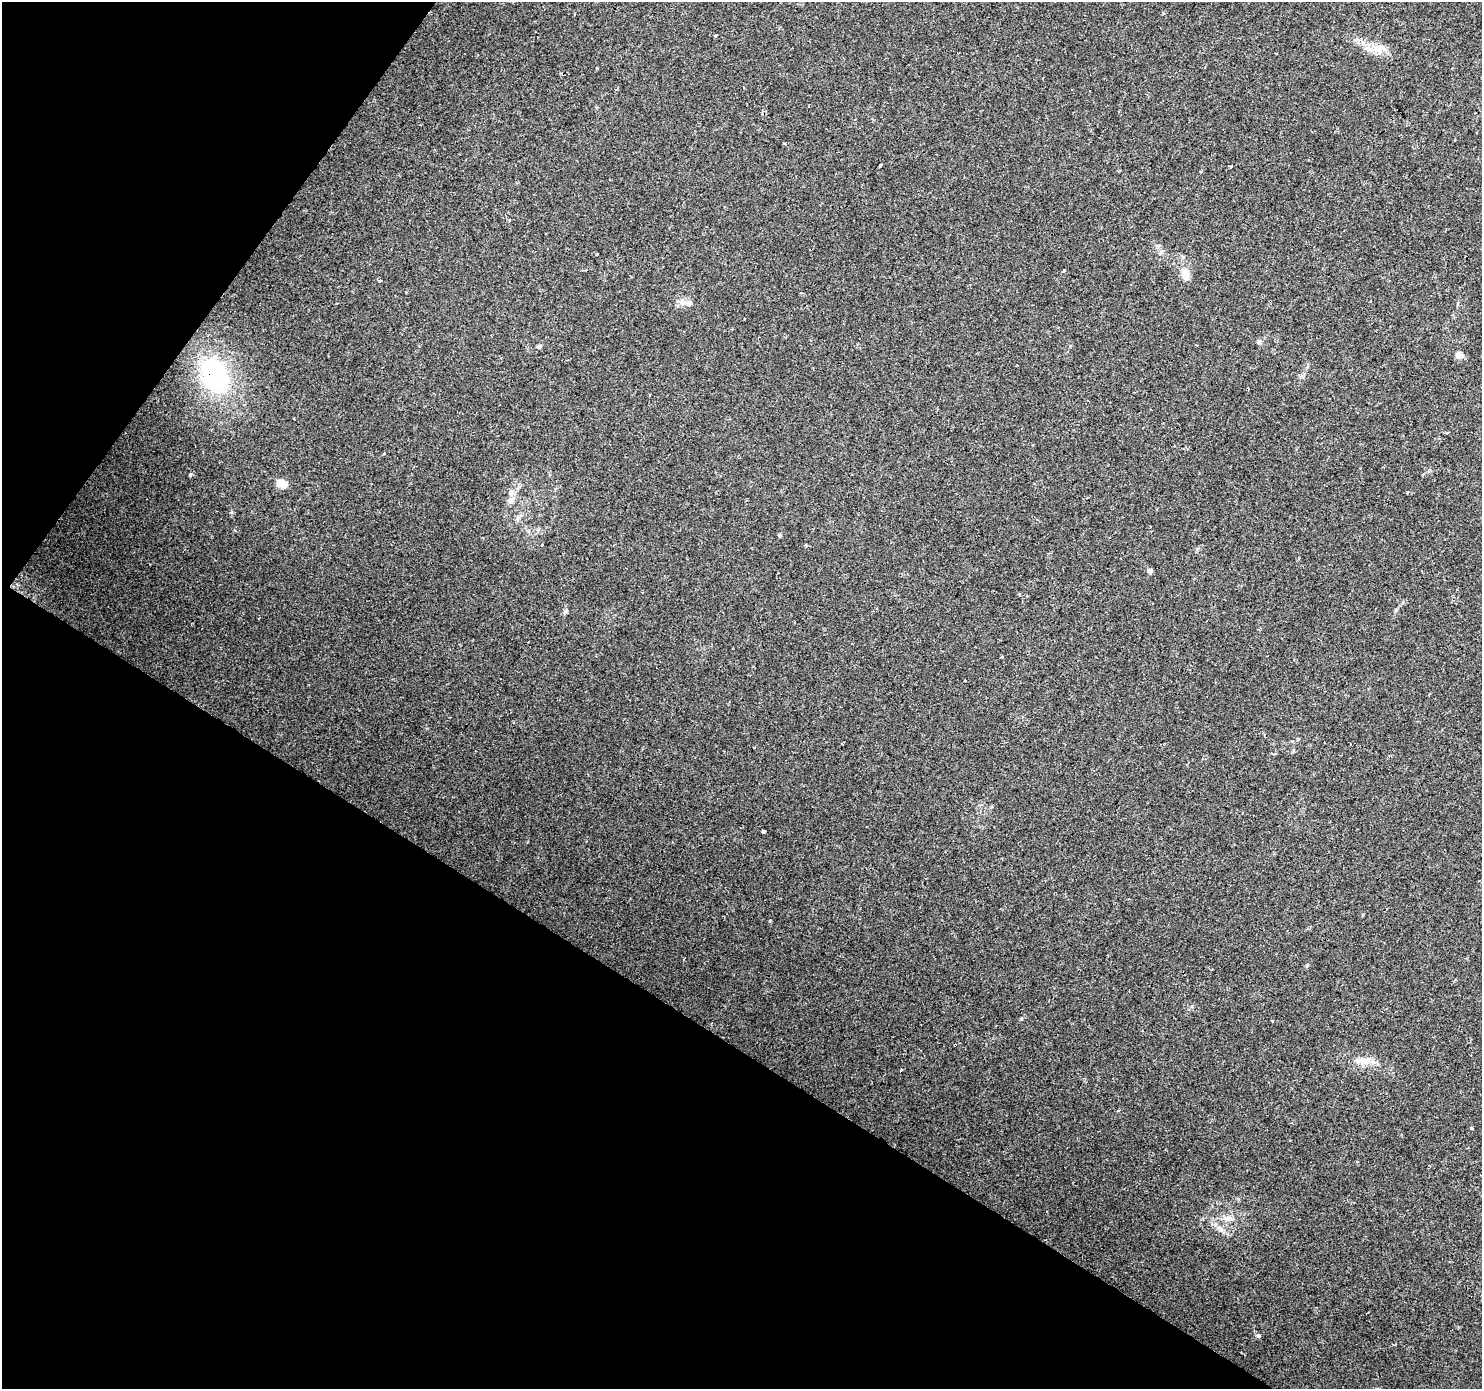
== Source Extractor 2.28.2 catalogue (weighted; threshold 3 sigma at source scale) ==
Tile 9 of 4 x 4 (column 1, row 3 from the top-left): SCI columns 6-1485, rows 1638-3024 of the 5927 x 5983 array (HDU 1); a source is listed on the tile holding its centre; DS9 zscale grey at full resolution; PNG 1484 x 1391 px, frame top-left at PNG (2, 2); no overlay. Shown black and unused: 31% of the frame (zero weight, under 2 of 3 exposures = <1% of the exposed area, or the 3 px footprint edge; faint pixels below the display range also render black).
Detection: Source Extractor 2.28.2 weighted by HDU 2 'WHT'; one run over the whole footprint, this tile lists its part. Background 0.0516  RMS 0.0052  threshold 0.0234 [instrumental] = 3 sigma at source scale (4.5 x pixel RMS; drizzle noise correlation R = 1.50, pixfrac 1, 0.0396/0.0396 arcsec/px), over >= 5 px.
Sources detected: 35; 5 cosmic-ray / hot-pixel residue — not listed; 1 inside a brighter listed object's ellipse — not listed separately; the other 29 listed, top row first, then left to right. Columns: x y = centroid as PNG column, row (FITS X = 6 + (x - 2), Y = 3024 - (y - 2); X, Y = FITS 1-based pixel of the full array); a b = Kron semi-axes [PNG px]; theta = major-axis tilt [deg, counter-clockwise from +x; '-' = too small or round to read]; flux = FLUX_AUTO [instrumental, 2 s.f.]
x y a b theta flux
716 36 4 3 - 1.1
1379 48 21 9 18 5.4
785 143 3 2 - 0.84
880 165 3 3 - 1.9
1231 166 4 3 - 0.56
1064 271 4 3 - 5.1
1185 274 14 11 -62 4.6
380 280 3 3 - 7.5
683 302 11 9 -15 3.1
1259 342 6 5 - 0.95
539 346 7 5 27 0.94
1459 355 10 7 -15 2.8
214 375 37 27 -61 65
294 419 3 2 - 0.78
190 475 3 3 - 2.1
282 484 11 9 -3 4.6
1408 492 3 3 - 3.2
511 500 13 9 33 3
779 535 4 4 - 1.1
1150 571 5 5 - 1.5
565 612 8 4 46 0.93
965 681 3 3 - 1.1
764 831 3 3 - 3.2
1365 1061 19 10 16 5.4
901 1070 4 3 - 3.9
1471 1128 3 3 - 1.9
1228 1218 11 6 5 2.6
1220 1229 8 5 -61 1.6
1259 1336 3 3 - 17
Overlapping masked pixels (flux is a lower limit): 1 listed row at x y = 214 375
Unlisted compact peaks at least as high as the median listed source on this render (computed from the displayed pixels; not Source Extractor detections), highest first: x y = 1021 1019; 1307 965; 597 68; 770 920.